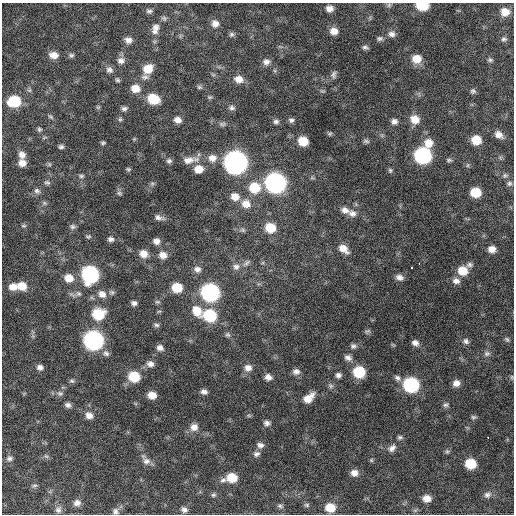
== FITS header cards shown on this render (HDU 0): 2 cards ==
NAXIS1  =                  512 / Axis length
NAXIS2  =                  512 / Axis length

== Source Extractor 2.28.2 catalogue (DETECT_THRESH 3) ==
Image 512 x 512 px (HDU 0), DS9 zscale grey, 1 PNG px = 1 image px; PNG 516 x 516 px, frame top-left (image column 1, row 512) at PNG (2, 3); no overlay
Background 364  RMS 20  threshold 59.5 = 3 sigma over >= 5 px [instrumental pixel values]
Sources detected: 180; all 180 listed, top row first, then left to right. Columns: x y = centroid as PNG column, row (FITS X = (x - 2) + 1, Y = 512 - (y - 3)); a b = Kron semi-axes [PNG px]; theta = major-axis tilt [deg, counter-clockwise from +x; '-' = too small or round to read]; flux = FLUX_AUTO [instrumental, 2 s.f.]
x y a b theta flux
389 5 6 5 - 2400
422 5 9 6 -1 55000
329 9 8 7 - 8500
149 11 8 6 -5 3300
505 12 9 8 - 14000
164 18 8 5 -49 2700
215 24 9 8 - 8600
156 27 10 9 - 7100
334 31 8 7 - 11000
155 32 10 6 -9 4900
231 34 7 6 - 3100
391 34 9 8 - 5900
380 38 8 6 3 3100
504 39 8 5 1 2900
128 40 8 7 - 7000
365 47 7 5 -8 3200
54 55 10 7 -7 12000
71 55 7 6 - 2900
417 59 10 9 - 17000
490 60 6 6 - 2600
121 61 9 8 - 6700
266 62 9 8 - 6900
148 69 10 9 - 21000
109 70 9 8 - 5400
333 74 10 7 74 4300
145 77 9 8 - 5100
239 79 11 8 -16 11000
117 80 7 5 -43 2400
199 87 7 5 -15 2500
135 88 10 9 - 15000
473 91 7 6 - 3100
210 97 6 5 - 2100
153 99 10 8 -23 39000
14 101 10 8 1 63000
98 107 6 5 - 1900
124 108 8 6 11 3800
232 108 8 6 -16 3700
50 117 8 4 -41 2400
120 119 6 5 - 2200
415 119 10 9 - 15000
177 120 8 6 -15 7900
291 120 7 6 - 3700
276 121 7 6 - 3800
394 121 7 6 - 5200
222 124 9 6 0 3400
39 129 6 6 - 2500
330 134 6 5 - 2000
499 135 10 7 -36 8700
134 139 4 4 - 1400
476 140 8 7 - 23000
303 141 8 7 - 23000
366 141 9 5 -2 2800
103 143 5 4 - 2200
429 143 10 10 - 15000
61 147 6 5 - 3200
22 155 9 8 - 8400
423 155 10 9 - 230000
212 158 12 10 -5 11000
188 160 16 9 10 12000
449 160 7 5 -9 2300
169 161 7 6 - 3300
236 162 11 10 - 900000
22 163 8 8 - 9700
49 164 6 4 -72 1900
468 165 6 4 71 1800
128 169 6 5 - 2000
199 169 9 8 - 15000
390 170 7 5 -74 2300
505 175 7 6 - 2900
81 176 7 5 14 2600
47 183 9 6 -14 3100
275 183 10 10 - 500000
509 183 7 7 - 3200
152 184 6 5 - 2400
254 188 11 10 - 37000
37 191 9 7 -27 4600
476 192 8 7 - 31000
119 193 8 5 -16 2700
235 197 10 9 - 13000
44 203 6 6 - 2500
246 204 11 10 - 13000
345 210 11 8 -20 7800
352 213 10 8 -7 7300
159 218 12 6 -15 5500
24 226 8 4 0 2000
72 227 7 7 - 3600
270 228 9 8 - 29000
243 230 7 6 - 2700
88 236 8 5 3 2200
110 239 8 6 -6 4200
156 241 7 7 - 6900
343 249 12 7 -39 13000
492 249 7 6 - 9500
143 254 10 9 - 11000
163 255 9 8 - 10000
246 263 12 5 39 4500
419 264 3 2 - 5300
469 265 8 6 11 3700
236 267 9 9 - 6600
411 267 3 3 - 8300
197 269 9 8 - 6500
463 271 10 9 - 22000
90 274 10 10 - 240000
399 277 9 6 -13 6500
69 278 10 9 - 16000
456 281 10 8 -5 6900
22 286 10 8 -11 19000
13 287 9 8 - 12000
177 288 8 7 - 30000
112 292 7 6 - 2900
210 292 10 9 - 320000
102 294 10 9 - 10000
157 302 7 3 -8 2000
134 303 6 5 - 4100
159 311 6 3 18 1600
197 311 13 10 -58 20000
98 314 11 10 - 44000
210 315 10 9 - 74000
156 325 7 5 -3 2800
367 331 9 4 22 2400
228 335 7 6 - 3000
507 339 7 5 -49 2400
94 340 10 9 - 430000
466 341 9 7 -55 4300
415 343 8 6 -34 6000
353 346 7 6 - 3700
160 348 7 6 - 6000
106 353 9 7 -31 4800
487 353 9 7 12 4000
348 358 9 7 -22 5600
150 364 9 7 -4 6300
40 367 7 6 - 5500
248 368 10 9 - 8400
296 372 9 7 0 6500
359 372 9 8 - 51000
338 375 7 6 - 4300
134 377 9 8 - 41000
268 377 8 7 - 7200
512 377 8 4 -82 1800
397 378 9 7 -39 4600
72 381 8 5 -15 2700
456 383 7 7 - 8300
411 385 10 9 - 150000
331 386 7 6 - 3300
204 392 7 6 - 5300
60 393 9 6 8 4200
152 395 7 6 - 13000
309 398 14 8 40 15000
68 405 7 6 - 4600
446 405 7 6 - 2800
89 415 9 8 - 8700
249 416 6 4 -19 1700
473 417 7 5 13 2400
267 423 8 6 -1 4600
194 427 9 9 - 9500
400 437 7 5 -3 2700
488 438 3 2 - 2500
260 445 9 7 -14 5400
392 448 12 8 41 6600
447 451 6 6 - 2300
256 454 9 7 18 4400
46 456 6 5 - 2400
9 458 8 6 3 3900
371 460 5 5 - 1600
146 461 11 9 -8 7400
471 464 8 7 - 38000
354 473 8 7 - 8700
232 478 9 8 - 25000
223 480 9 7 20 4600
34 485 8 4 1 2200
213 495 7 5 29 2400
487 495 10 8 23 5400
427 498 8 7 - 11000
77 503 9 8 - 7100
307 505 7 5 -16 2500
280 506 8 6 -20 3100
330 507 9 8 - 25000
58 510 10 8 66 5400
184 510 7 6 - 5000
115 511 9 8 - 4700
At the frame edge (FLAGS 8, measured only in part): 1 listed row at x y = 422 5